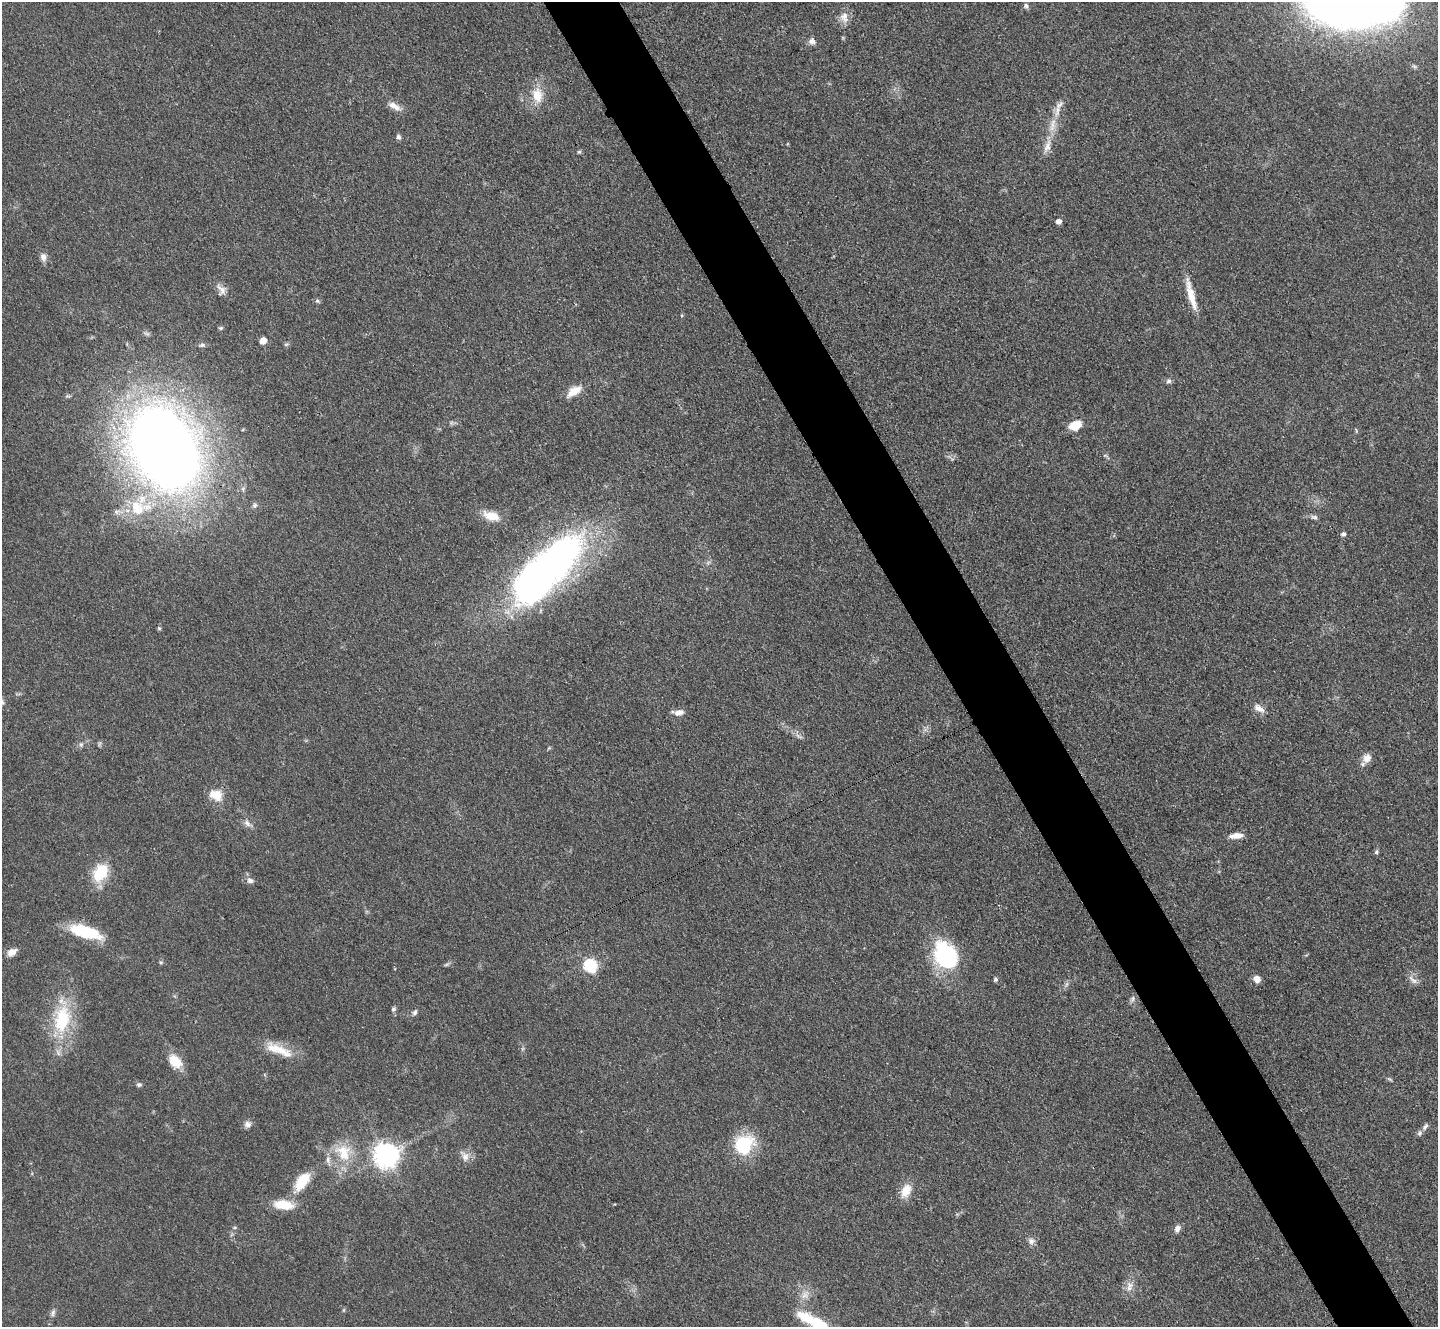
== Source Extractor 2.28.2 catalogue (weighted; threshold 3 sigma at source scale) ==
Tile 6 of 4 x 4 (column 2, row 2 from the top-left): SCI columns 1453-2888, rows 2954-4278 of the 5779 x 5770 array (HDU 1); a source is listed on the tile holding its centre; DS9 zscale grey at full resolution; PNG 1440 x 1329 px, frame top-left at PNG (2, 2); no overlay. Shown black and unused: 5% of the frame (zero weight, under 3 of 4 exposures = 2% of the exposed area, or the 3 px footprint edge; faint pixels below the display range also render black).
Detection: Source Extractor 2.28.2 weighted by HDU 2 'WHT'; one run over the whole footprint, this tile lists its part. Background 0.0466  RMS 0.0057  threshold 0.0255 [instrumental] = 3 sigma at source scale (4.5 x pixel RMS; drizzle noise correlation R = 1.50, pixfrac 1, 0.05/0.05 arcsec/px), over >= 5 px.
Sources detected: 83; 2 inside a brighter object's white glare — not listed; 6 inside a brighter listed object's ellipse — not listed separately; the other 75 listed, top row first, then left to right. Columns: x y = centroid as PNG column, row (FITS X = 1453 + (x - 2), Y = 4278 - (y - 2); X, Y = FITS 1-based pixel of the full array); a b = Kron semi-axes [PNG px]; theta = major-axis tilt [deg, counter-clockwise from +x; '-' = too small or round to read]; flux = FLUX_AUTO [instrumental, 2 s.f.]
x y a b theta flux
1348 3 59 33 -5 630
1026 6 7 6 - 1.5
844 17 15 11 -84 5
812 41 8 7 - 2.8
537 95 21 14 -81 11
394 106 18 7 -30 4.7
1052 125 24 7 80 7.7
398 137 6 6 - 1.4
579 152 6 5 - 0.8
1059 221 4 4 - 3.7
43 257 11 8 -77 2.8
221 289 18 8 -50 4
1191 295 41 8 -75 11
317 301 6 5 - 1
220 328 6 4 2 0.91
263 340 7 6 - 4.3
202 345 8 5 9 1.4
1169 381 6 6 - 1.6
574 391 20 9 34 7.3
1075 425 17 11 23 7.3
164 449 67 49 -61 760
1105 455 8 3 -19 0.88
255 505 7 6 - 1.4
137 508 26 21 -64 24
491 516 23 11 -19 9.1
1314 517 10 5 -15 1.6
1343 534 6 5 - 1.4
548 568 93 34 45 290
159 628 5 4 - 0.81
2 702 9 7 -72 1.7
1259 708 15 7 -34 4
678 713 14 7 12 3.9
799 736 14 3 -30 1.4
81 744 7 5 -70 1.3
1367 758 12 10 57 4.6
216 795 17 12 -24 9
247 823 11 7 -46 2.6
1236 836 16 6 7 5
1376 852 7 5 71 1.1
100 872 24 16 60 18
250 880 9 7 -11 2.4
85 932 37 13 -17 24
12 952 11 7 35 4.3
945 956 26 20 -61 64
161 962 5 3 - 0.7
446 965 8 3 19 0.94
590 966 6 6 - 77
995 979 6 5 - 1
1257 979 8 7 - 3.5
1413 980 17 5 -44 2.8
1067 984 7 4 70 1.2
1133 999 8 5 72 1.6
393 1009 6 5 - 1.3
415 1012 8 5 58 1.5
62 1019 40 22 79 35
279 1050 41 12 -22 13
175 1061 16 11 -47 12
1389 1079 9 3 -33 0.86
139 1085 7 5 -9 1.2
248 1124 9 9 - 2.5
1425 1126 10 5 48 1.7
744 1145 22 19 36 31
343 1152 25 19 -68 18
386 1155 8 8 - 550
465 1156 16 9 -60 4.2
302 1181 25 12 55 15
906 1191 18 11 64 8.6
283 1205 23 11 -6 13
235 1228 6 4 0 0.71
1177 1229 9 7 66 2.9
1031 1241 9 8 - 2.6
1129 1286 16 9 84 4.8
805 1295 14 10 48 5
53 1313 11 5 80 1.9
821 1326 41 16 -35 26
Overlapping masked pixels (flux is a lower limit): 1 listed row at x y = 164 449
Isophote crosses this tile's border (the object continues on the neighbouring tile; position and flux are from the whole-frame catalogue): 3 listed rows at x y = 1348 3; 2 702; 821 1326